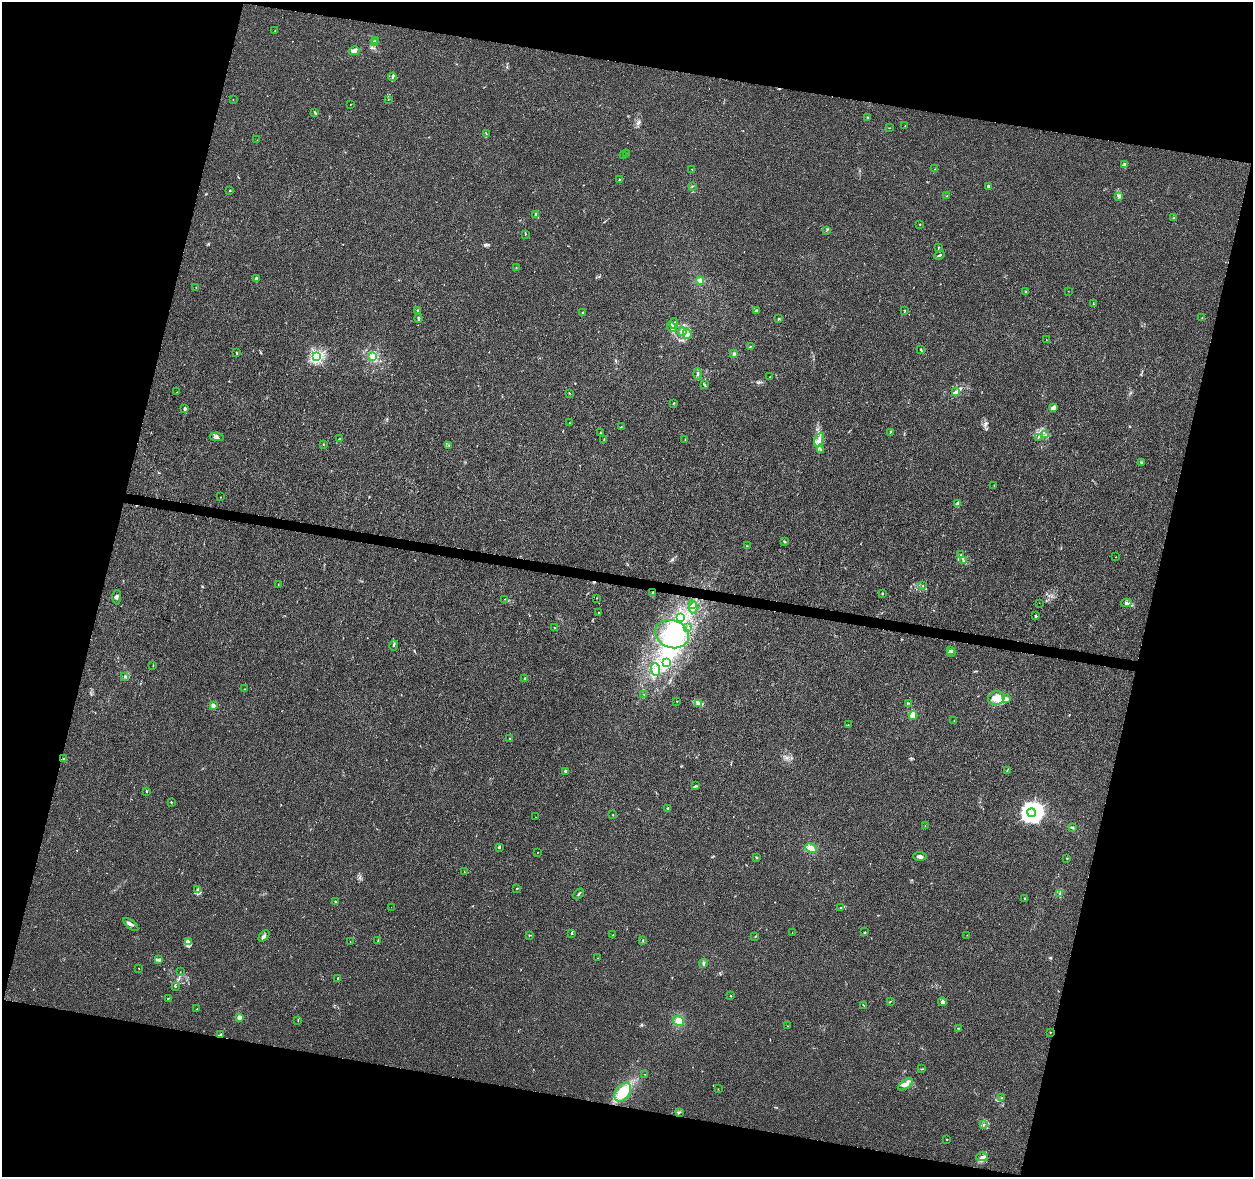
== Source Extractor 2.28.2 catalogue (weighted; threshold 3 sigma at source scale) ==
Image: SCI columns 1-5003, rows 224-4922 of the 5013 x 5207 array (HDU 1 of 3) = the unmasked area's bounding box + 8 px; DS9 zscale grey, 4 x 4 block average (1 PNG px = mean of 4 x 4 image px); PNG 1255 x 1179 px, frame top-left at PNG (2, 2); each listed source drawn as its Kron ellipse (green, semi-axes under 4 px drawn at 4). Shown black and unused: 29% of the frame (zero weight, under 3 of 4 exposures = <1% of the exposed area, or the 3 px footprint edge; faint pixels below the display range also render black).
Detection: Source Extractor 2.28.2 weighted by HDU 2 'WHT'. Background 0.00629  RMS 0.0027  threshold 0.0124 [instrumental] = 3 sigma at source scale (4.5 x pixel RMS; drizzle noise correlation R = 1.50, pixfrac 1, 0.0396/0.0396 arcsec/px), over >= 5 px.
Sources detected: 228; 1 too faint to see at this stretch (4 x 4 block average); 9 inside a brighter object's white glare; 2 cosmic-ray / hot-pixel residue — neither listed nor drawn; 10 coinciding with a brighter row at this scale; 10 inside a brighter listed object's ellipse — not listed separately; the other 196 listed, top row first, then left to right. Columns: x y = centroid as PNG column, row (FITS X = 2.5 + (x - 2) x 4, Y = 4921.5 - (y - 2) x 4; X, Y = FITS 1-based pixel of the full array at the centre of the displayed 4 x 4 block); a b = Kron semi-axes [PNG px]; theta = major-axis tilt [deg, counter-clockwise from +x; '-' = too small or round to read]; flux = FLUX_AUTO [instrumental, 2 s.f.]
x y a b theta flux
275 31 2 2 - 0.92
375 40 3 2 - 1.9
374 43 2 2 - 3.3
354 51 5 3 - 5.8
392 77 4 2 - 2.1
233 99 2 2 - 0.56
388 99 2 2 - 0.32
351 104 2 2 - 0.59
315 112 3 2 - 1.8
868 117 4 2 - 1.6
905 126 2 2 - 0.49
890 128 2 2 - 0.66
486 134 2 2 - 0.55
257 140 2 2 - 0.54
626 153 2 2 - 0.47
623 156 2 2 - 0.3
1125 165 4 2 - 2.5
692 169 2 2 - 0.71
935 169 2 2 - 0.44
619 180 2 2 - 1.1
692 186 2 2 - 0.73
989 186 4 2 - 4.1
230 191 2 2 - 1.1
947 196 2 2 - 0.94
1119 196 2 2 - 1.2
535 214 4 2 - 1.6
1174 218 2 2 - 0.91
920 224 3 2 - 0.99
826 231 2 2 - 0.35
525 234 2 2 - 0.44
938 248 3 2 - 0.82
939 255 5 2 - 2
516 268 2 2 - 0.88
256 279 4 3 - 3.9
700 281 4 3 - 3.5
196 287 2 2 - 0.76
1068 291 2 2 - 0.43
1026 292 2 2 - 4.6
1093 304 2 2 - 0.86
905 310 2 2 - 0.89
418 311 4 2 - 1.9
757 311 2 2 - 0.67
582 313 3 2 - 0.85
418 318 4 2 - 2.3
1202 318 2 2 - 0.41
778 319 3 2 - 1.4
674 323 5 2 - 3.4
672 327 5 4 - 5
682 331 4 4 - 5
687 334 5 4 - 5.1
1046 339 2 2 - 0.29
750 347 2 2 - 0.68
920 349 2 2 - 0.87
237 353 3 2 - 1.4
734 354 3 3 - 2.4
317 356 2 2 - 290
372 356 2 2 - 1.1
698 374 6 2 -88 2.1
770 377 2 2 - 1.5
704 384 2 2 - 0.66
177 392 2 2 - 0.32
956 392 3 2 - 2.5
569 393 2 2 - 0.78
673 403 3 2 - 1.1
1053 408 3 2 - 2.8
185 409 3 3 - 3
569 423 2 2 - 0.39
621 427 3 2 - 0.89
600 432 2 2 - 0.95
890 432 3 2 - 1
1046 435 3 2 - 1.8
217 437 7 4 -6 5.9
1038 437 4 2 - 1.5
340 439 3 2 - 1.7
604 439 3 2 - 0.54
685 439 2 2 - 0.39
819 440 7 3 63 4.9
323 444 3 2 - 0.7
449 446 2 2 - 0.61
820 449 3 2 - 1.4
1141 463 3 2 - 1.5
994 485 2 2 - 0.35
220 497 2 2 - 0.36
958 503 3 3 - 4.7
784 541 3 2 - 1.3
747 546 2 2 - 0.54
961 555 2 2 - 0.91
1116 557 2 2 - 0.41
963 561 3 2 - 1.9
278 584 3 2 - 0.56
923 585 2 2 - 0.35
652 593 4 2 - 1.2
882 593 2 2 - 1
117 597 7 3 87 3.4
596 598 2 2 - 0.38
504 599 2 2 - 0.42
1039 603 2 2 - 1.5
1126 603 5 3 - 4.1
692 605 4 3 - 3.2
693 608 5 2 - 2.7
598 612 2 2 - 0.75
1036 616 2 2 - 2.5
681 618 2 2 - 0.95
554 628 2 2 - 0.43
688 628 2 2 - 0.42
672 634 17 13 -20 60
394 645 5 2 - 1.6
951 650 2 2 - 1.2
951 653 3 2 - 1.8
667 663 3 2 - 2.3
153 665 2 2 - 0.67
656 669 6 4 -84 7.4
125 676 2 2 - 1.4
525 678 3 2 - 1.5
245 689 3 2 - 0.87
644 695 2 2 - 0.45
996 698 8 6 16 25
1007 699 3 3 - 3.1
677 701 2 2 - 0.82
699 703 3 2 - 1.5
909 703 3 2 - 1.1
213 705 2 2 - 22
913 716 4 4 - 4.9
954 721 2 2 - 0.58
848 724 2 2 - 0.31
510 739 2 2 - 0.95
63 758 3 2 - 1.5
1007 770 2 2 - 0.66
566 771 2 2 - 4.4
695 786 3 2 - 1.6
146 791 3 2 - 0.89
171 802 2 2 - 1
668 809 4 2 - 1.4
1032 813 4 3 - 1200
613 814 2 2 - 1.1
536 817 2 2 - 0.42
925 826 2 2 - 0.25
1072 827 3 2 - 1.4
499 847 2 2 - 2.1
811 848 6 4 -25 11
537 852 2 2 - 0.37
920 856 6 3 -5 4.6
757 858 2 2 - 1.6
1067 858 2 2 - 0.95
464 872 2 2 - 0.33
517 888 4 2 - 1.3
198 889 4 3 - 3.3
1060 893 2 2 - 0.99
579 894 6 2 48 2.2
1024 898 2 2 - 1.4
335 901 3 2 - 1.1
391 907 2 2 - 0.27
841 908 3 2 - 1.5
131 924 9 3 -38 5.5
865 932 2 2 - 0.75
571 933 3 2 - 1.3
792 933 2 2 - 0.42
529 935 4 2 - 1.3
613 935 2 2 - 2
967 935 2 2 - 0.36
264 936 6 3 47 4.3
755 936 2 2 - 0.71
378 940 2 2 - 0.52
643 940 2 2 - 0.97
188 942 3 2 - 2.5
350 942 2 2 - 0.66
598 958 2 2 - 0.54
158 960 4 3 - 3.9
703 963 4 2 - 2.1
139 968 2 2 - 0.44
180 972 2 2 - 0.51
338 978 2 2 - 2.5
175 986 2 2 - 1.2
731 996 2 2 - 1.4
168 998 2 2 - 1.1
890 1001 2 2 - 0.54
942 1002 4 3 - 3.1
864 1006 2 2 - 0.82
197 1009 2 2 - 0.65
239 1017 2 2 - 34
298 1020 3 2 - 1
679 1021 6 4 -34 10
788 1026 2 2 - 0.8
958 1028 2 2 - 0.88
1050 1032 2 2 - 0.7
221 1034 4 2 - 3
922 1069 3 2 - 0.8
645 1074 2 2 - 0.4
906 1084 8 3 37 6.9
718 1089 2 2 - 0.39
623 1092 10 7 52 34
1002 1098 2 2 - 0.96
680 1112 3 2 - 1.6
983 1124 2 2 - 0.82
946 1139 2 2 - 0.7
982 1157 5 2 - 3.1
Overlapping masked pixels (flux is a lower limit): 1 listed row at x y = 221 1034
Diffuse or blended objects may show on this block-average render without a row.